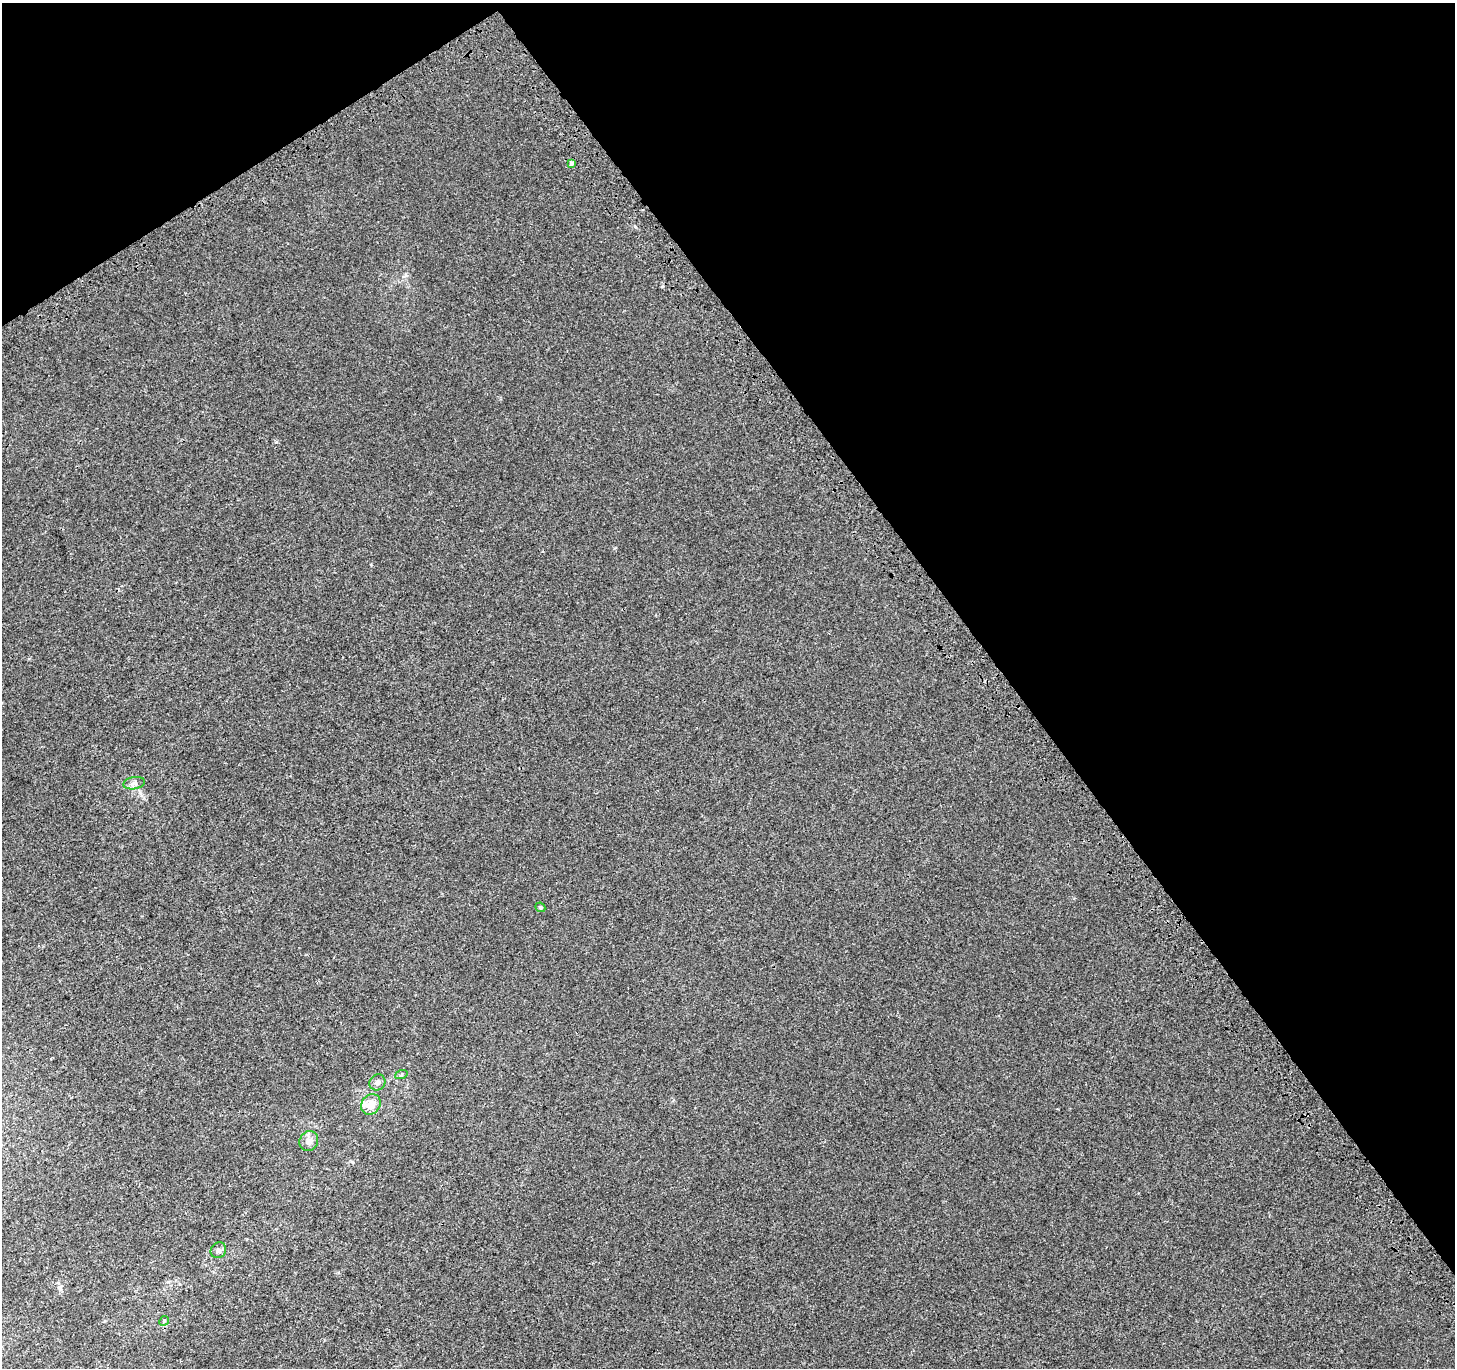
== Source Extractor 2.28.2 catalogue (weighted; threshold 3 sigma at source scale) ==
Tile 3 of 4 x 4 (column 3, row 1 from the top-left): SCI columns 3048-4500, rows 4347-5712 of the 6099 x 6021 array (HDU 1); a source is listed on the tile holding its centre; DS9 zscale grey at full resolution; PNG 1457 x 1370 px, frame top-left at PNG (2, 3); each listed source drawn as its Kron ellipse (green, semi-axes under 4 px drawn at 4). Shown black and unused: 35% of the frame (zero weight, under 3 of 4 exposures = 9% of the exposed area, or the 3 px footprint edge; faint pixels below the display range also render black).
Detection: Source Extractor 2.28.2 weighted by HDU 2 'WHT'; one run over the whole footprint, this tile lists its part. Background 0.0015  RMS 0.003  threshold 0.0133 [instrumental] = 3 sigma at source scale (4.5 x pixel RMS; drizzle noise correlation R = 1.50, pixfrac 1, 0.0396/0.0396 arcsec/px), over >= 5 px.
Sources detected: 10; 1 inside a brighter listed object's ellipse — not listed separately; the other 9 listed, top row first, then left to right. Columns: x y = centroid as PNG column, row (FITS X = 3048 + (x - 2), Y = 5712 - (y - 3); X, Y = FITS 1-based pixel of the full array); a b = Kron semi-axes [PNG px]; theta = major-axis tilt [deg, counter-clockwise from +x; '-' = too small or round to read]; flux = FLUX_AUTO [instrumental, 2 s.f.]
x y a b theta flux
572 163 4 3 - 2.2
134 783 11 6 10 1
540 907 5 4 - 0.44
401 1075 6 4 20 0.4
377 1082 8 7 - 0.98
371 1104 11 9 51 3.3
309 1141 10 9 - 1.9
218 1250 8 7 - 0.93
164 1321 5 4 - 0.35